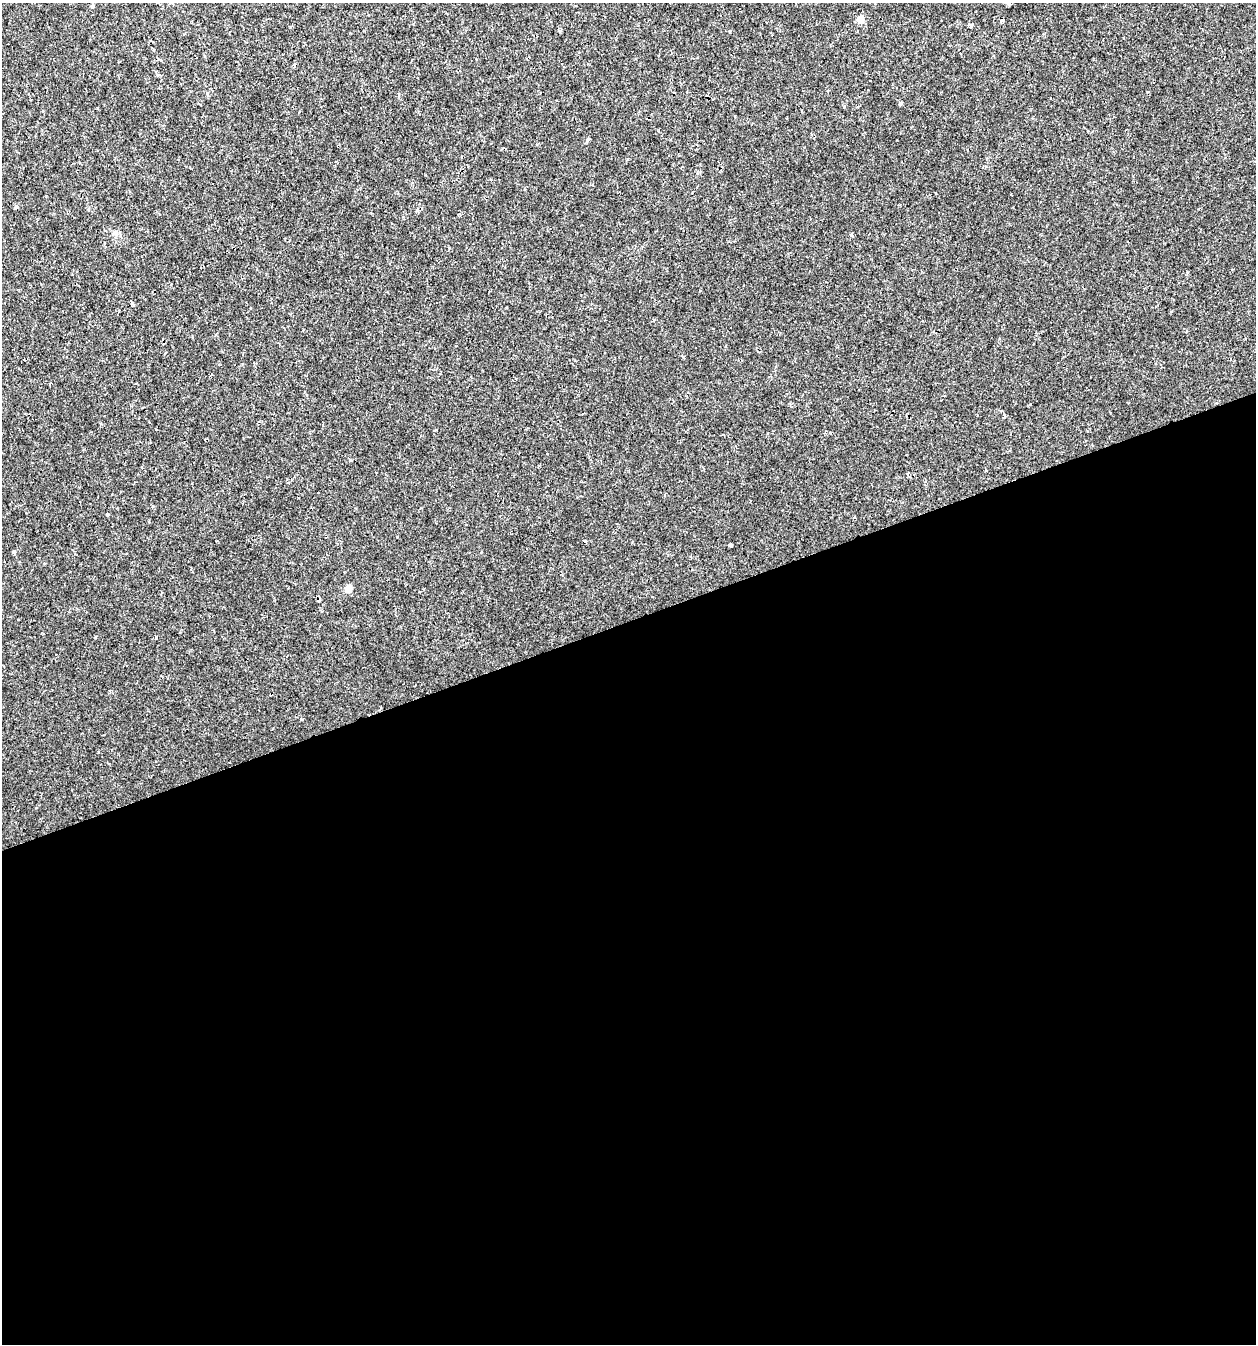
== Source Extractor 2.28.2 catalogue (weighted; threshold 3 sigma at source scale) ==
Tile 15 of 4 x 4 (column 3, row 4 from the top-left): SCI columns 2569-3822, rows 2-1343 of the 5191 x 5369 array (HDU 1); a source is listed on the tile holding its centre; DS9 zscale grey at full resolution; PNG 1258 x 1346 px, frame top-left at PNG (2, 3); no overlay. Shown black and unused: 54% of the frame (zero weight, under 2 of 3 exposures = <1% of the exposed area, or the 3 px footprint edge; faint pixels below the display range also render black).
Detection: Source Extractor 2.28.2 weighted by HDU 2 'WHT'; one run over the whole footprint, this tile lists its part. Background 0.00191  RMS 0.0017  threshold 0.00744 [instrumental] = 3 sigma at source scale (4.5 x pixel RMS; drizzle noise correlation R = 1.50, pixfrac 1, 0.0396/0.0396 arcsec/px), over >= 5 px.
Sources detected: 17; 3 cosmic-ray / hot-pixel residue — not listed; the other 14 listed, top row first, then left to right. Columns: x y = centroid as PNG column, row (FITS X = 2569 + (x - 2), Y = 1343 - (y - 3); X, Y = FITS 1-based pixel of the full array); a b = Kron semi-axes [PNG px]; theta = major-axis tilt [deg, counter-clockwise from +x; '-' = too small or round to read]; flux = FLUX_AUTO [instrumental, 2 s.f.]
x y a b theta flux
1009 3 6 4 73 0.21
92 6 4 4 - 0.26
860 19 5 5 - 2.5
971 26 5 4 - 0.35
207 93 5 4 - 0.2
900 103 4 3 - 0.44
16 207 4 3 - 0.6
116 233 7 4 -72 0.3
288 482 4 2 - 0.15
854 517 3 3 - 0.13
731 545 4 3 - 0.92
13 552 4 4 - 0.32
348 589 5 5 - 2.7
156 638 4 3 - 0.22
Isophote crosses this tile's border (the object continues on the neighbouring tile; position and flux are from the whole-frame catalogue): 1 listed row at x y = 1009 3